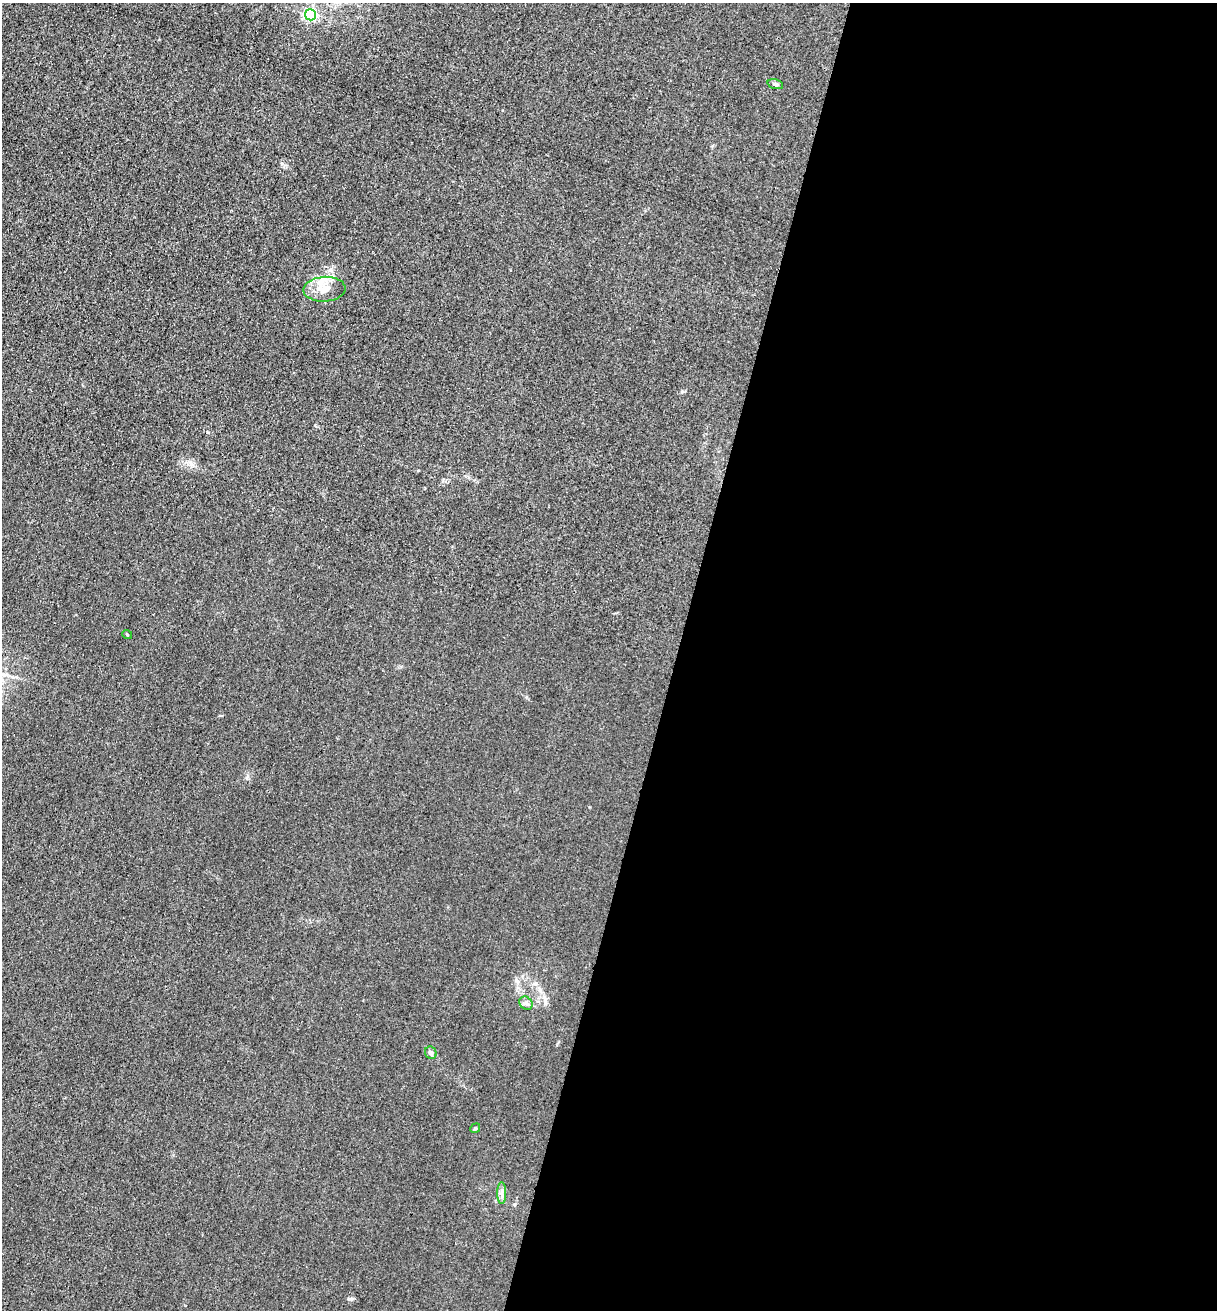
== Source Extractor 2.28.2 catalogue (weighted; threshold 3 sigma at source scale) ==
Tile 12 of 4 x 4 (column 4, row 3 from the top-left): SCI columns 3910-5124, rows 1315-2622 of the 5261 x 5243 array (HDU 1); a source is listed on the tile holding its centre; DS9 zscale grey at full resolution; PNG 1219 x 1312 px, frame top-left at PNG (2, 3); each listed source drawn as its Kron ellipse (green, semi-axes under 4 px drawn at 4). Shown black and unused: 44% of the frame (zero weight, under 3 of 4 exposures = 1% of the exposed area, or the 3 px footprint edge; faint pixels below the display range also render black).
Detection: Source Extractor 2.28.2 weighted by HDU 2 'WHT'; one run over the whole footprint, this tile lists its part. Background 0.0333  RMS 0.0063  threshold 0.0284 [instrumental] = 3 sigma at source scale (4.5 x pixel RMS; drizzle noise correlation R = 1.50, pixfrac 1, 0.05/0.05 arcsec/px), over >= 5 px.
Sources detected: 8; all 8 listed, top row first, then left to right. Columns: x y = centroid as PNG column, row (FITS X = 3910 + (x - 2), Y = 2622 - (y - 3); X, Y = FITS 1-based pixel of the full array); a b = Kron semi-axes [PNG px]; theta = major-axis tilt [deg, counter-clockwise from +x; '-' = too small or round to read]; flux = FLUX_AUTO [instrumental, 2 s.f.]
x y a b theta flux
311 15 5 5 - 100
775 84 8 5 -17 1.3
324 289 21 12 3 9
127 634 5 3 - 0.52
526 1003 7 6 - 1.7
431 1053 6 5 - 2.1
475 1128 5 4 - 0.87
502 1193 11 4 -90 2.1